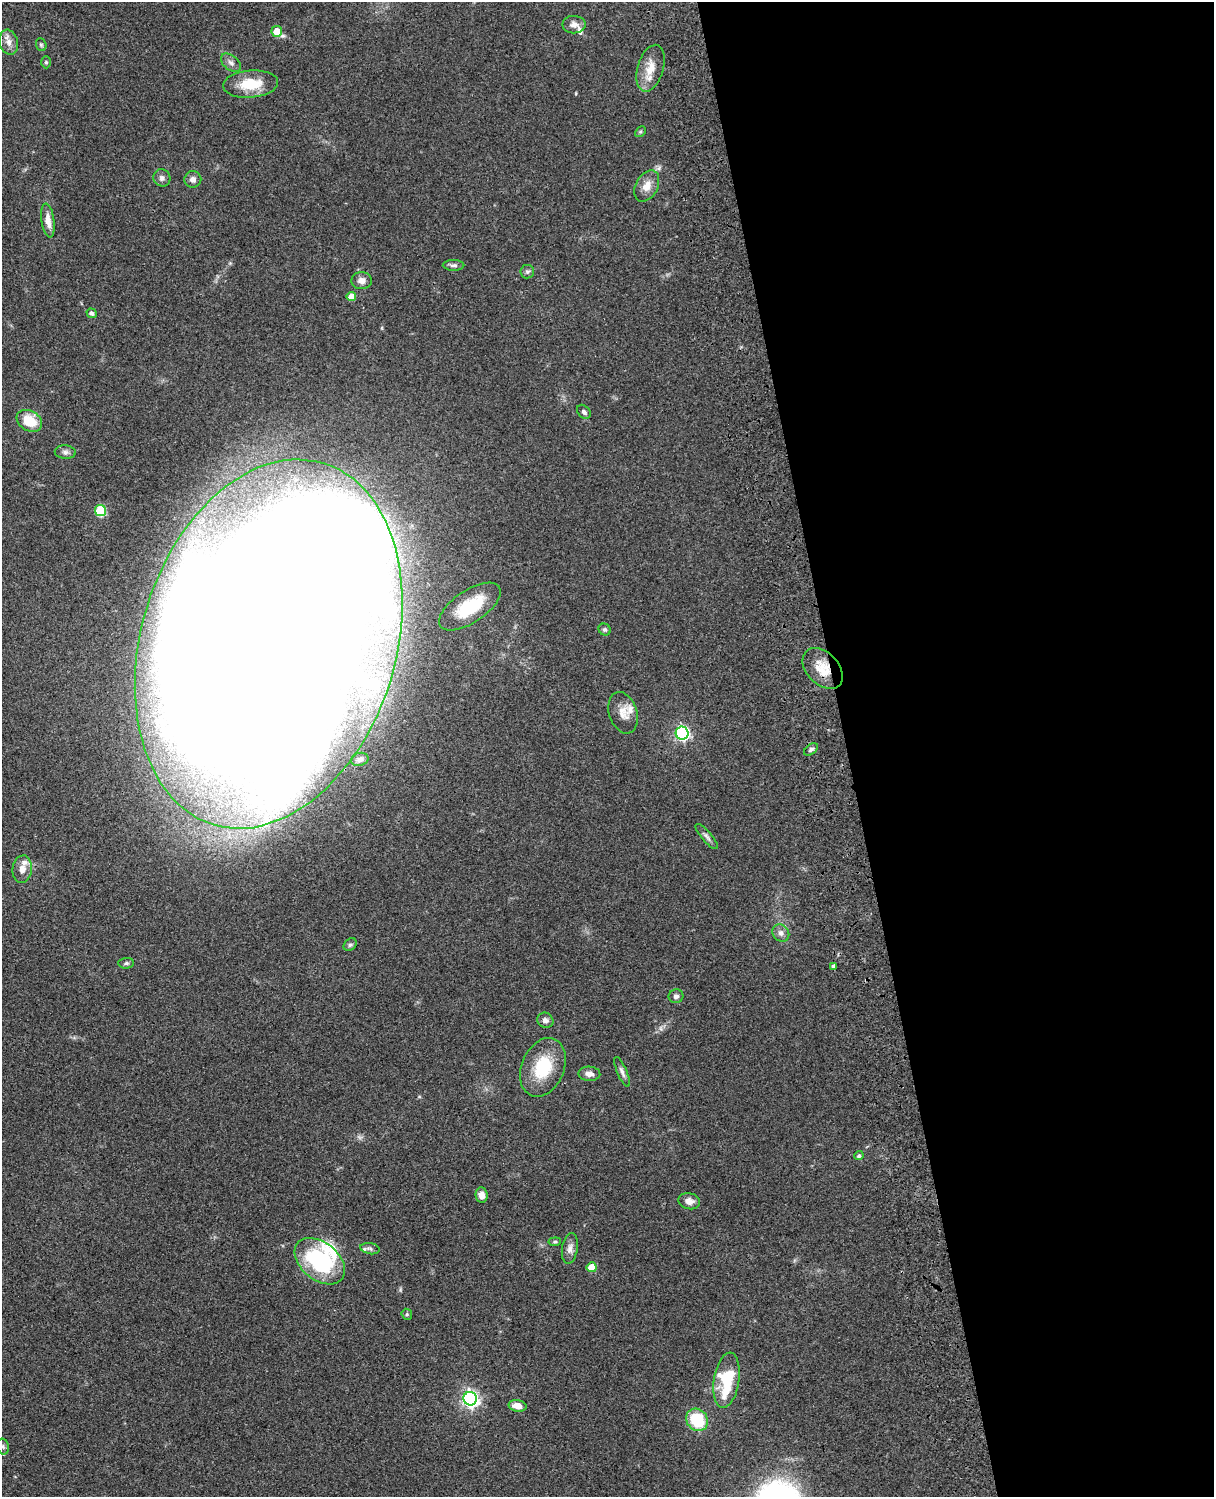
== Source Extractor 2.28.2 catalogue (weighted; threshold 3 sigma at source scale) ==
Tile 8 of 4 x 3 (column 4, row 2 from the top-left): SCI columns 3758-4969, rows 1773-3267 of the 5088 x 4927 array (HDU 1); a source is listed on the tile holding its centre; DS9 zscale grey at full resolution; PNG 1216 x 1499 px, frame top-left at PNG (2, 2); each listed source drawn as its Kron ellipse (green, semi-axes under 4 px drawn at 4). Shown black and unused: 30% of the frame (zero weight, under 3 of 4 exposures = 6% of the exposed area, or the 3 px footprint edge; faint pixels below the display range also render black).
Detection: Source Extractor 2.28.2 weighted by HDU 2 'WHT'; one run over the whole footprint, this tile lists its part. Background 0.0758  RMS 0.0059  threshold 0.0264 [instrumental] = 3 sigma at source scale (4.5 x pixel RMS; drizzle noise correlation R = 1.50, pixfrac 1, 0.05/0.05 arcsec/px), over >= 5 px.
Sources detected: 65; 3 inside a brighter object's white glare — neither listed nor drawn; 7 inside a brighter listed object's ellipse — not listed separately; the other 55 listed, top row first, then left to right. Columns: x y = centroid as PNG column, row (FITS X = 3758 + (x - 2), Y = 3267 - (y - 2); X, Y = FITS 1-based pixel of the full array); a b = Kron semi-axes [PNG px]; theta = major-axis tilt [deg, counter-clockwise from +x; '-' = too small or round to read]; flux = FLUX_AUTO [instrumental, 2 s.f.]
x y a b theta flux
574 25 11 9 -1 3.6
277 31 5 5 - 10
9 42 13 9 -75 4.2
41 45 6 5 - 0.96
46 62 6 5 - 0.96
231 63 11 7 -39 2.5
650 68 24 13 74 10
251 84 27 13 4 17
640 132 6 4 44 0.88
162 178 9 8 - 2.3
193 179 8 8 - 2.8
647 186 17 11 61 6.3
48 221 17 6 -82 5.5
454 265 11 5 1 1.9
527 272 7 7 - 1.4
362 281 10 8 1 3.8
351 297 5 4 - 7
92 313 5 4 - 1.7
584 412 8 6 -45 1.8
29 421 13 10 -31 14
65 452 10 7 -5 2.1
100 510 5 5 - 35
470 607 35 16 34 26
605 630 6 5 - 1.2
269 644 189 127 73 4500
823 668 24 16 -46 12
623 713 21 14 -73 6.9
682 733 6 6 - 130
811 749 8 5 37 1.6
360 759 9 6 14 2.1
707 836 16 5 -50 1.9
22 869 14 9 83 4.9
781 933 9 8 - 2.9
350 945 7 5 41 1.2
126 963 8 5 3 1.3
834 966 4 4 - 1.8
676 996 7 6 - 1.9
545 1020 8 7 - 2.5
543 1067 30 21 67 25
622 1072 16 5 -67 2.3
589 1074 11 7 -2 3.2
859 1156 4 4 - 1.2
482 1195 7 6 - 4
689 1201 11 8 -12 3.6
555 1242 6 4 7 0.79
570 1248 15 7 80 3.4
370 1249 9 5 -11 1.2
320 1261 28 18 -39 62
592 1267 5 5 - 10
407 1314 6 5 - 0.84
727 1380 28 12 81 29
470 1399 7 6 - 200
517 1406 9 5 -12 5.5
697 1420 12 10 -53 27
3 1447 8 6 -75 1.3
Overlapping masked pixels (flux is a lower limit): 2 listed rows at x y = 269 644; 823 668